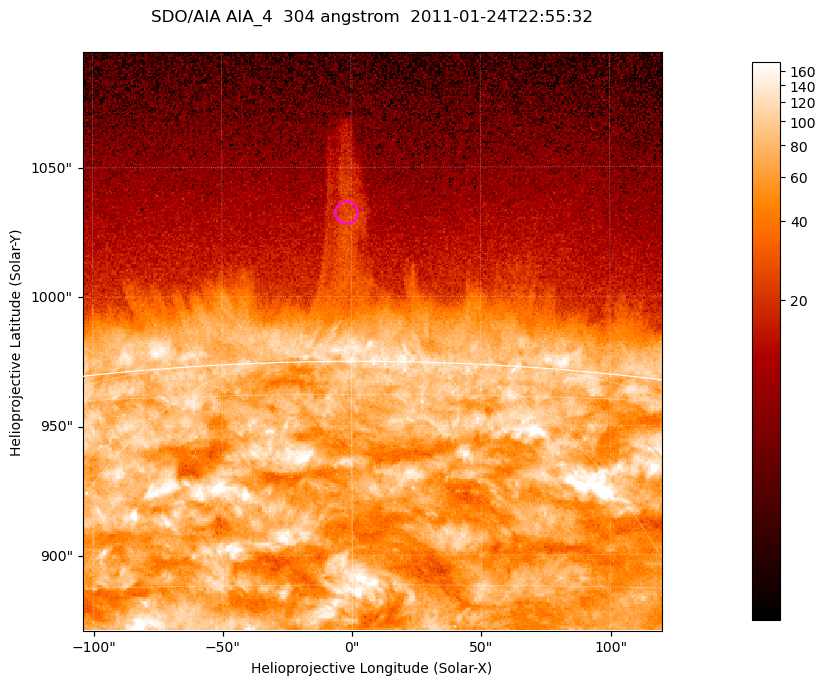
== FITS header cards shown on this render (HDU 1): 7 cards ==
TELESCOP= 'SDO/AIA '           / For AIA: SDO/AIA
INSTRUME= 'AIA_4   '           / For AIA: AIA_ATA1, AIA_ATA2, AIA_ATA3 or AIA_AT
WAVELNTH=                  304 / [angstrom] Wavelength
WAVEUNIT= 'angstrom'           / Wavelength unit: angstrom
DATE-OBS= '2011-01-24T22:55:32.125' / [ISO] Date when observation started; ISO 8
CTYPE1  = 'HPLN-TAN'           / CTYPE1; Typically HPLN
CTYPE2  = 'HPLT-TAN'           / CTYPE2; Typically HPLT

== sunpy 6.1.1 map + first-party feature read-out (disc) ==
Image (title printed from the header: SDO/AIA AIA_4  304 angstrom  2011-01-24T22:55:32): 373 x 373 px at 0.6 arcsec/px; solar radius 975 arcsec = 1625 px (partial field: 0.8% of the solar disc is inside the frame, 46% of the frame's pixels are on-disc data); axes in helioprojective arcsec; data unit not stated in the header (colour bar unlabelled)
Orientation: roll -0.132 deg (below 1 deg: not rotated)
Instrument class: DISC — disc imager (sunpy class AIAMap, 304 A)
Bright regions (active regions / flare kernels): reference = the on-disc median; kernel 3 px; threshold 5 sigma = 128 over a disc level ~70.9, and >= 1.15x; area >= 139 px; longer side >= 4 px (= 2.4 arcsec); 0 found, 0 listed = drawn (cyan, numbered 1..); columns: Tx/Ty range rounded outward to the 2 arcsec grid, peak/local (2 s.f.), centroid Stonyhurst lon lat
Off-limb structures (1.02-1.3 R_sun): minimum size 69 px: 4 found; the strongest spans PA ~0 deg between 1.03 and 1.1 R_sun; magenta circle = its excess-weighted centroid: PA ~0 deg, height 1.06 R_sun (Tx ~-2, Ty ~1032 arcsec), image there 2.1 x the reference